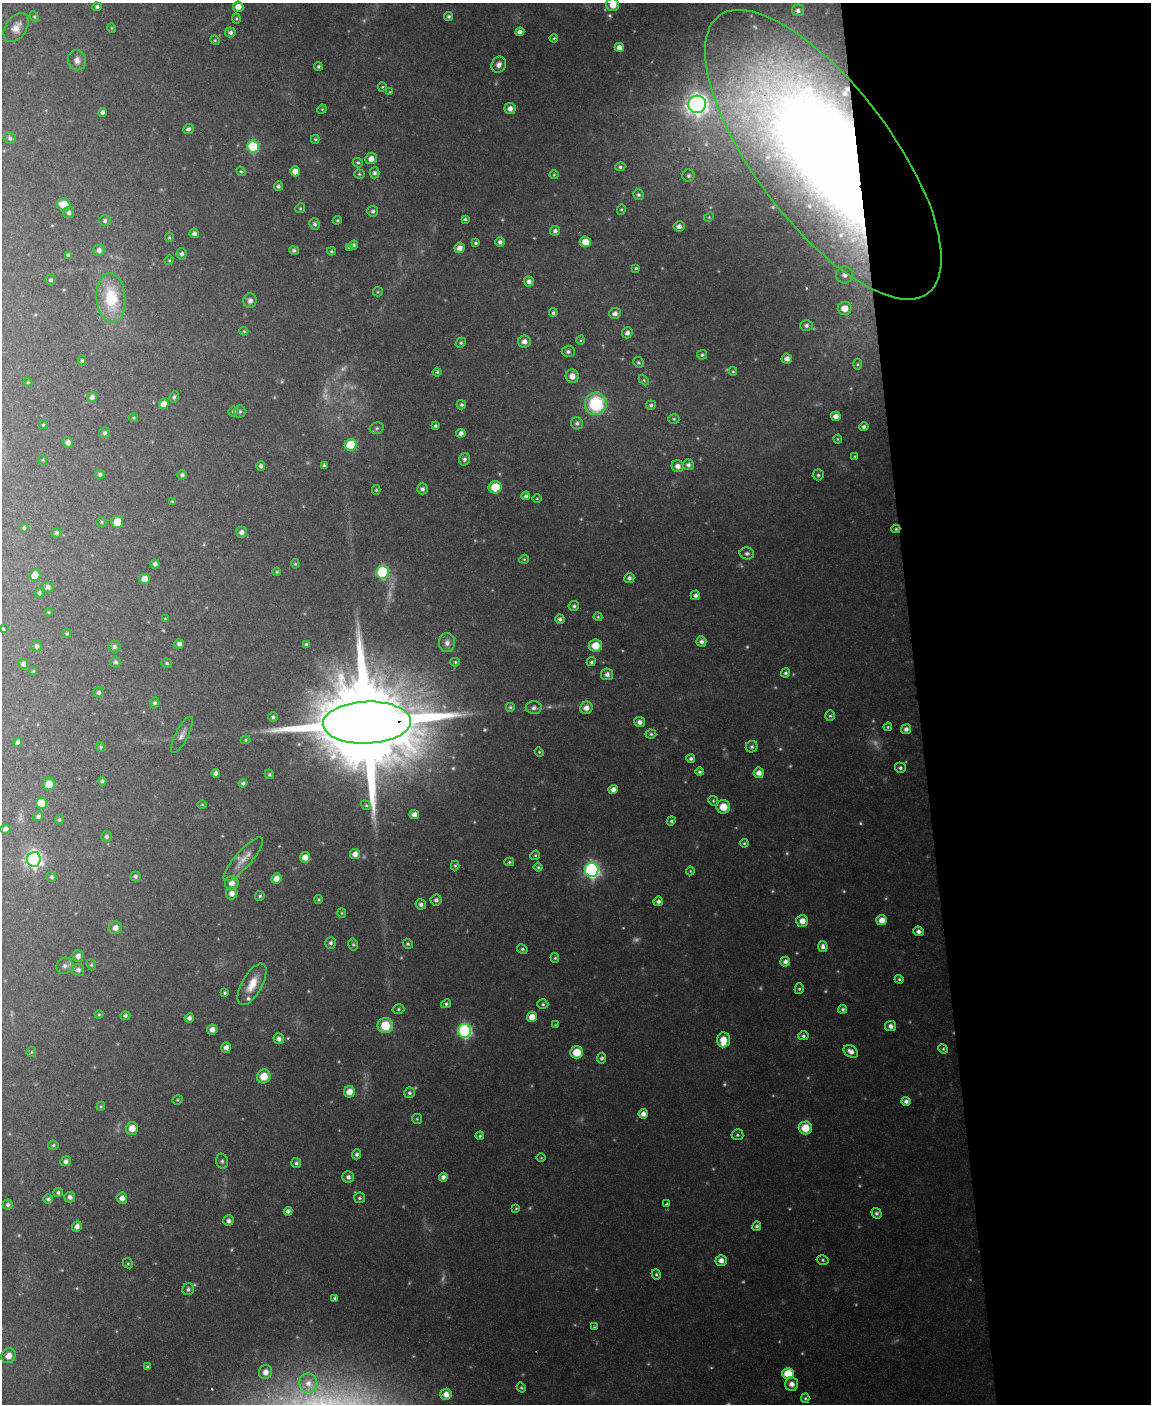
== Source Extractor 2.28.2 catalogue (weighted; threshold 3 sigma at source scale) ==
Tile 8 of 4 x 3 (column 4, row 2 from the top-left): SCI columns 3448-4596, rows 1642-3043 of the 4596 x 4572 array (HDU 1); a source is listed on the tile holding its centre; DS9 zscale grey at full resolution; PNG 1153 x 1406 px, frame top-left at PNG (2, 3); each listed source drawn as its Kron ellipse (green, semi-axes under 4 px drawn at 4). Shown black and unused: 20% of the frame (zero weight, under 2 of 3 exposures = <1% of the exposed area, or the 3 px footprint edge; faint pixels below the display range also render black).
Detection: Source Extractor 2.28.2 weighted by HDU 2 'WHT'; one run over the whole footprint, this tile lists its part. Background 0.11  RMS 0.0071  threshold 0.0321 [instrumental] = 3 sigma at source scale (4.5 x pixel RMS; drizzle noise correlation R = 1.50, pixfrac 1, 0.05/0.05 arcsec/px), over >= 5 px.
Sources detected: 349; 26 too faint to see at this stretch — neither listed nor drawn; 3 inside a brighter listed object's ellipse — not listed separately; the other 320 listed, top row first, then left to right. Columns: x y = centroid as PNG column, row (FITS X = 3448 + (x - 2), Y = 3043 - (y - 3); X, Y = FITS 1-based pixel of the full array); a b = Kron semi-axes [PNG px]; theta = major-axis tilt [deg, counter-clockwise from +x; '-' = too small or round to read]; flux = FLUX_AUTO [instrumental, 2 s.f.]
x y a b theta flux
613 5 6 6 - 8.8
97 7 4 4 - 2
238 7 5 5 - 6.4
798 10 6 6 - 2.8
449 16 4 4 - 1.6
34 17 5 4 - 1
236 19 5 4 - 1
16 27 16 10 55 7.3
112 28 5 4 - 0.9
230 32 5 5 - 2.4
520 32 4 4 - 3.5
554 38 4 4 - 0.87
215 40 5 4 - 0.85
619 47 5 4 - 4.7
77 60 10 9 - 4.6
499 65 8 7 - 3.6
318 66 4 4 - 1.3
382 87 4 4 - 0.84
390 92 3 3 - 0.64
697 104 9 8 - 490
510 108 5 5 - 4.6
322 109 5 4 - 0.81
102 112 4 4 - 2.3
188 129 5 5 - 2.2
10 138 6 6 - 2.2
315 139 4 3 - 1
253 146 6 6 - 54
823 155 174 68 -53 1300
371 159 6 5 - 4.6
358 163 5 4 - 1.2
620 167 5 4 - 1.4
241 171 5 4 - 1
295 171 5 5 - 6
375 173 5 5 - 2.1
359 174 5 4 - 1
554 175 4 4 - 0.77
689 176 6 6 - 1.8
278 186 5 4 - 1.8
638 195 5 5 - 1.8
64 205 7 6 - 13
300 208 5 4 - 1.1
621 209 5 4 - 1
373 211 5 5 - 1.7
69 213 5 5 - 2.2
709 217 5 4 - 0.95
465 219 4 3 - 1.2
337 220 4 3 - 0.84
105 221 5 5 - 1.8
314 224 6 5 - 2
679 226 5 5 - 3.4
555 231 5 4 - 2.6
194 233 5 4 - 2.5
169 237 4 4 - 0.88
500 242 5 5 - 2.6
585 242 6 5 - 7.2
475 243 4 3 - 1.3
353 245 5 4 - 1.7
349 247 3 3 - 1.1
460 248 5 5 - 4.3
99 250 5 5 - 2.9
294 250 5 4 - 1.7
331 251 4 3 - 1
182 254 6 5 - 2.2
68 255 4 4 - 1.9
169 260 5 4 - 0.93
636 268 4 3 - 1.1
845 275 8 8 - 4.3
51 280 5 5 - 1.5
529 281 5 5 - 3.5
378 292 5 4 - 0.89
111 298 25 14 -85 33
250 301 7 6 - 2.7
844 308 7 6 - 9
553 313 4 4 - 1.4
615 313 6 5 - 2.9
806 326 6 5 - 2.2
244 331 4 4 - 0.83
627 333 6 5 - 3
581 340 5 3 - 0.71
524 341 6 6 - 4.4
461 343 5 4 - 1.2
568 351 6 5 - 2.3
702 355 5 5 - 1.4
787 359 5 5 - 3.7
82 361 5 4 - 1.3
638 362 5 5 - 1.3
858 364 5 3 - 0.87
733 371 4 4 - 0.86
437 372 4 4 - 1
572 376 6 6 - 5
644 380 6 4 -46 1
28 382 5 4 - 0.89
92 397 5 5 - 2.8
174 397 6 4 61 1.5
164 404 5 5 - 6.2
596 404 11 11 - 50
461 405 5 4 - 1.6
651 405 5 4 - 1.6
233 411 5 5 - 1.5
240 411 6 5 - 1.7
836 416 5 4 - 4.6
133 418 4 4 - 0.8
674 419 5 4 - 1
577 423 6 5 - 2.2
43 425 4 4 - 0.94
435 426 3 3 - 1.4
864 427 5 4 - 2
377 428 7 5 16 1.6
105 433 5 5 - 2
461 433 5 4 - 3.4
838 439 4 4 - 0.8
68 442 5 5 - 3.3
351 445 6 5 - 37
855 456 4 3 - 0.81
464 459 6 5 - 2
43 460 5 3 - 0.62
324 465 4 3 - 1.5
688 465 5 5 - 2.3
261 466 5 4 - 1.9
678 466 6 6 - 4.2
100 474 5 4 - 1.7
182 475 5 4 - 1.9
818 475 5 5 - 1.4
495 487 6 6 - 17
422 489 5 5 - 2.4
376 490 5 4 - 1
526 496 4 4 - 1.9
537 498 5 3 - 0.77
172 501 4 3 - 0.83
101 522 5 5 - 1.2
117 522 6 6 - 13
24 528 5 4 - 1.2
896 529 4 4 - 1.1
242 532 5 5 - 3.3
56 533 5 5 - 1.6
747 553 7 6 - 2
524 559 5 4 - 0.86
155 564 4 4 - 2.3
295 564 5 4 - 0.92
277 572 4 3 - 0.88
382 572 6 6 - 80
35 575 6 5 - 11
629 578 5 5 - 2
145 579 5 5 - 7.8
48 587 5 5 - 2.3
39 593 4 4 - 1.7
695 595 5 5 - 2.3
574 606 5 5 - 1.5
48 612 4 4 - 0.83
598 617 4 4 - 0.85
165 619 4 4 - 0.75
560 619 4 4 - 2.2
3 628 3 3 - 1.7
67 634 4 4 - 0.93
701 642 5 5 - 2.5
447 643 9 8 - 3.8
179 644 5 4 - 2.6
307 645 4 3 - 1.7
37 646 6 5 - 2.1
595 646 7 6 - 12
114 647 6 6 - 2.2
115 662 5 5 - 2
455 662 5 4 - 1
591 662 5 4 - 1.3
167 663 5 5 - 1.4
23 664 5 5 - 2.9
33 671 4 4 - 0.87
786 673 4 4 - 1.6
607 674 6 6 - 3.2
98 692 5 5 - 2
155 703 5 4 - 1.7
510 707 5 5 - 1.2
534 708 8 6 -1 2.8
586 708 6 6 - 4.9
830 716 5 5 - 1.3
273 717 5 5 - 1.6
640 722 5 5 - 2.8
367 723 44 21 2 24000
888 727 4 4 - 0.84
906 729 5 5 - 2.6
651 734 5 4 - 1.3
182 735 20 6 63 4.1
246 740 5 4 - 1.1
18 742 4 4 - 2.6
101 747 5 4 - 1.2
752 747 6 5 - 1.8
539 752 4 4 - 0.83
691 758 4 4 - 2
900 768 5 5 - 1.6
699 772 4 4 - 1.4
216 773 4 4 - 2.8
759 773 5 5 - 4.7
269 774 5 4 - 1.3
102 781 4 4 - 1.4
243 783 4 4 - 1.8
49 784 6 6 - 8.2
613 789 5 4 - 4.2
713 801 5 4 - 0.94
41 803 5 5 - 16
202 805 5 3 - 0.76
366 805 5 4 - 1
723 807 7 6 - 10
414 815 5 4 - 4
38 816 5 4 - 2
59 820 4 4 - 1.1
671 821 4 4 - 1.4
5 829 5 4 - 2.3
107 837 5 5 - 1.8
744 843 4 4 - 0.97
355 854 5 5 - 4.5
535 855 5 4 - 0.93
305 857 5 5 - 6.4
34 859 7 7 - 260
243 859 28 8 48 8.9
509 862 5 4 - 1.1
455 865 5 4 - 1.1
538 867 4 4 - 1.1
592 870 7 7 - 200
690 871 4 4 - 0.73
135 876 5 5 - 2
52 877 5 5 - 1.3
276 878 5 5 - 5.8
232 883 7 7 - 4.8
232 893 6 6 - 4.6
260 896 5 4 - 1.2
319 899 4 4 - 0.96
436 900 5 5 - 2.1
658 901 5 5 - 2
421 904 5 5 - 2.3
342 913 5 4 - 0.87
882 920 5 5 - 6.5
802 921 6 6 - 6
115 928 7 6 - 4.8
919 931 5 4 - 2.7
331 943 6 5 - 1.9
353 944 6 4 -76 1.2
408 944 5 4 - 1.3
823 947 5 4 - 2.7
522 949 5 4 - 1.4
78 956 6 5 - 3.6
555 958 5 4 - 1.1
785 962 5 5 - 2.9
91 965 6 4 -69 1.1
65 966 8 7 - 3.2
78 970 6 6 - 2.6
899 979 4 4 - 1.2
252 984 23 10 61 13
799 989 5 4 - 1.2
225 993 4 3 - 1.1
446 1004 5 4 - 1.5
543 1004 5 4 - 1.3
398 1009 6 4 16 1.2
843 1009 4 4 - 1.4
99 1014 4 4 - 0.81
125 1016 5 4 - 1.8
532 1017 5 5 - 8.7
189 1018 4 4 - 2.8
385 1025 7 7 - 19
555 1025 4 4 - 0.79
891 1026 5 5 - 3.3
212 1029 5 5 - 4
465 1031 7 6 - 130
803 1036 5 4 - 1.6
279 1039 5 5 - 3.3
723 1040 7 6 - 10
226 1047 5 5 - 3.6
943 1049 5 4 - 0.99
851 1051 8 5 -32 4.3
31 1052 5 4 - 0.92
577 1052 6 6 - 14
602 1058 5 5 - 1.7
264 1076 7 6 - 12
349 1092 5 5 - 8.9
409 1093 5 5 - 1.8
178 1100 5 4 - 0.99
906 1101 4 4 - 2.8
101 1106 4 3 - 0.96
643 1114 5 4 - 4.1
417 1119 5 5 - 0.92
132 1128 6 6 - 9.4
805 1128 6 6 - 13
737 1135 6 5 - 1.5
480 1136 4 4 - 1.2
53 1145 5 5 - 1.3
357 1154 5 4 - 1.9
541 1158 5 3 - 0.64
66 1161 5 5 - 2.8
222 1161 7 6 - 1.9
296 1163 5 5 - 1.6
348 1177 6 5 - 2.5
443 1177 4 4 - 3
58 1192 5 4 - 1.7
70 1197 5 5 - 2.7
122 1198 5 5 - 4.7
359 1198 5 5 - 1.4
48 1199 5 4 - 1.9
667 1204 3 3 - 1.1
8 1205 5 5 - 2
516 1208 4 4 - 0.79
288 1211 4 4 - 2.7
876 1213 5 4 - 1.8
228 1221 5 5 - 2.7
77 1226 5 4 - 3.8
757 1226 5 4 - 2
721 1260 5 5 - 4.2
823 1260 6 4 -16 1.3
128 1263 5 4 - 1.2
656 1274 5 4 - 1.1
188 1289 6 5 - 2.2
335 1298 4 4 - 1.7
594 1327 3 3 - 0.83
9 1356 8 7 - 7.2
148 1367 4 3 - 1.4
265 1372 7 6 - 5.3
788 1373 5 5 - 25
308 1383 9 9 - 5.7
792 1384 7 6 - 4.4
521 1387 5 4 - 1.1
446 1394 5 5 - 5.3
805 1398 5 4 - 1.1
Overlapping masked pixels (flux is a lower limit): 3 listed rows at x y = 823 155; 896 529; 367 723
Isophote crosses this tile's border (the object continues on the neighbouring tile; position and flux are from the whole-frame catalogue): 2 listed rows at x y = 613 5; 823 155